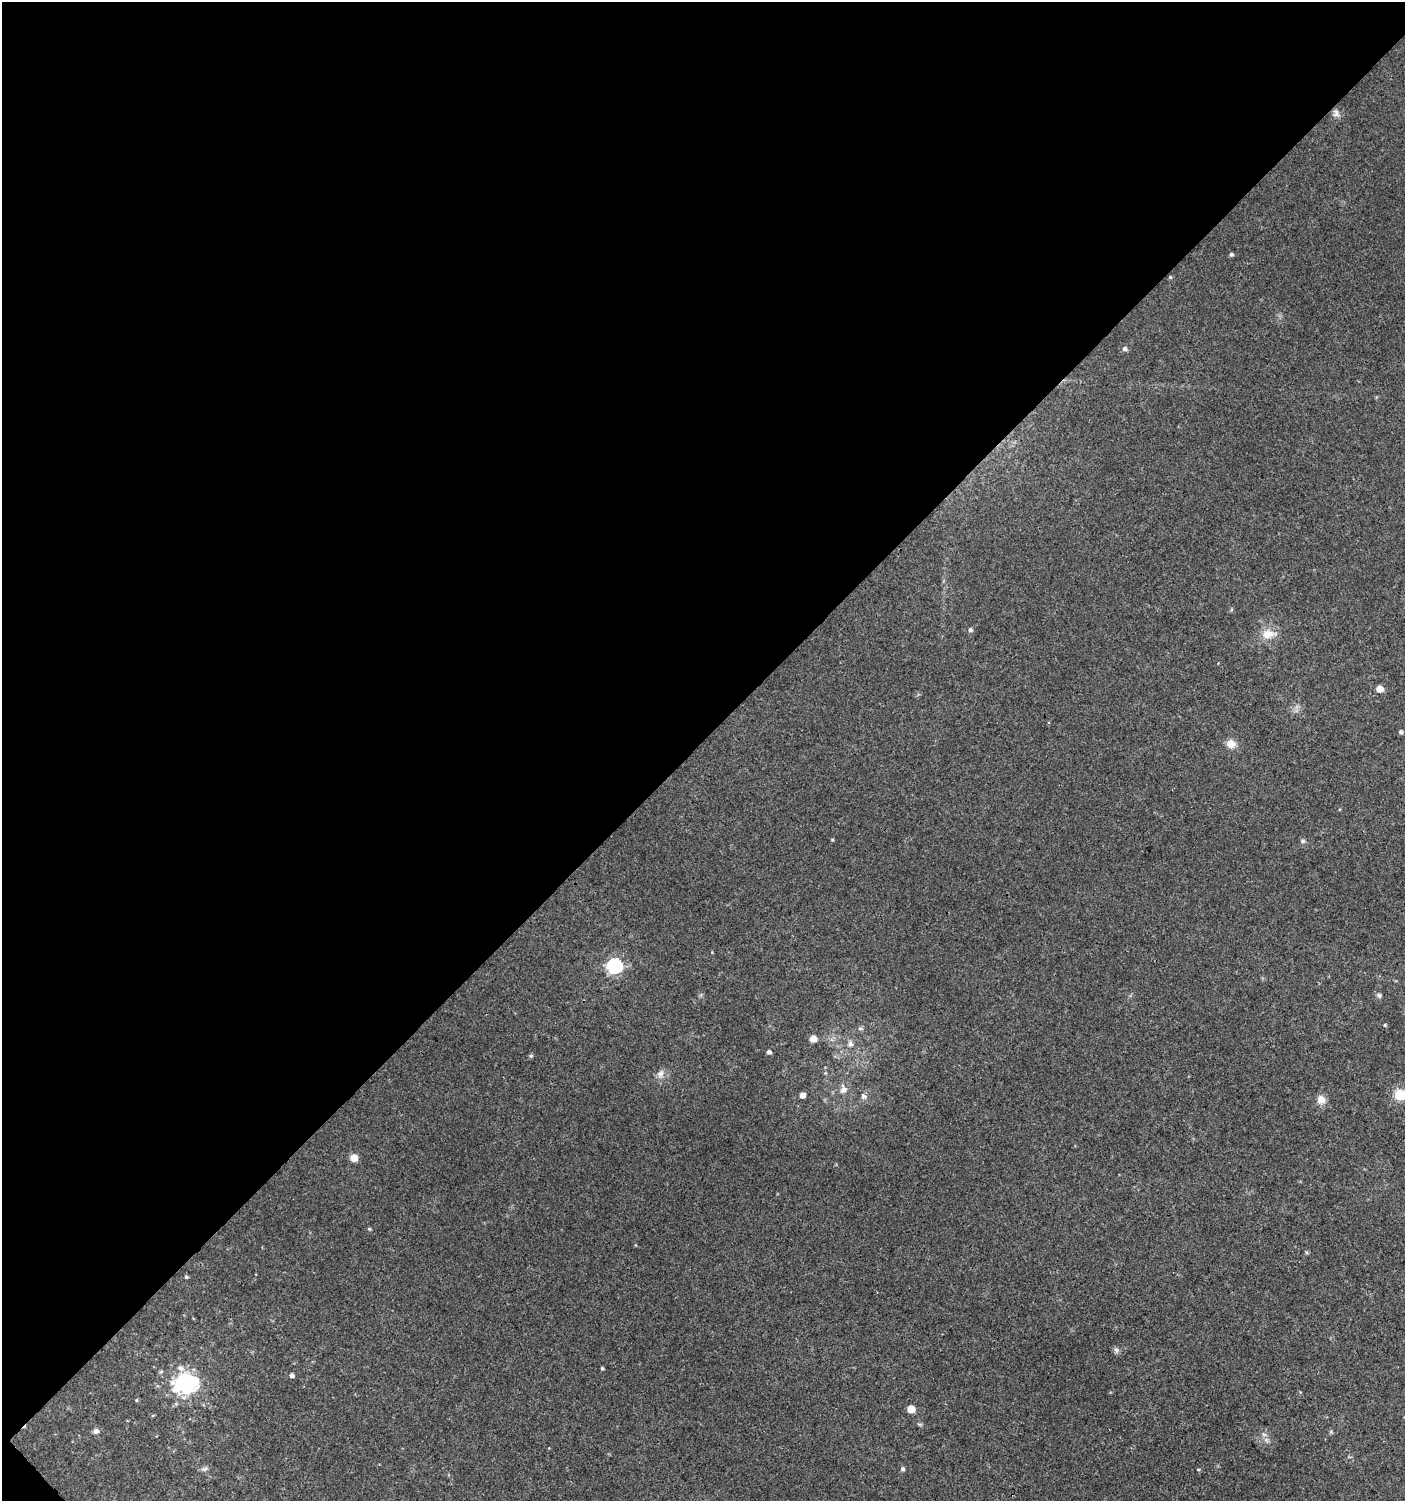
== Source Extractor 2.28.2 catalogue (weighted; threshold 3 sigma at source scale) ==
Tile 5 of 4 x 4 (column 1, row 2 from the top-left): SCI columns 206-1608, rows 3030-4528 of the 6061 x 6086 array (HDU 1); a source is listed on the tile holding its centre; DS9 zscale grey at full resolution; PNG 1407 x 1503 px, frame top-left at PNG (2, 2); no overlay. Shown black and unused: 49% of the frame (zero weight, under 3 of 4 exposures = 4% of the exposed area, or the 3 px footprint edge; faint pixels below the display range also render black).
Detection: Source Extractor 2.28.2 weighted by HDU 2 'WHT'; one run over the whole footprint, this tile lists its part. Background 0.00379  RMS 0.0021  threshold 0.00932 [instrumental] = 3 sigma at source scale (4.5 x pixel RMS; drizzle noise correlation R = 1.50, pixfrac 1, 0.0396/0.0396 arcsec/px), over >= 5 px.
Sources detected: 41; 1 inside a brighter object's white glare — not listed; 2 inside a brighter listed object's ellipse — not listed separately; the other 38 listed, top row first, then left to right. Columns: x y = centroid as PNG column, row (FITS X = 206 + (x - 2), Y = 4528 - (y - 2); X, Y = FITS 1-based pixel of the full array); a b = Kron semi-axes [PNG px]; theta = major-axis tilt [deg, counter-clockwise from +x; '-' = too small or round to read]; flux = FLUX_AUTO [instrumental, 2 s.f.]
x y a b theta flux
1336 113 11 8 -75 0.97
1231 254 4 4 - 0.47
1170 277 5 4 - 0.23
1125 349 7 7 - 0.5
970 630 5 5 - 0.48
1268 634 21 11 7 2.9
1380 689 5 5 - 2.1
1401 732 4 4 - 0.51
1231 744 12 11 - 1.7
1303 841 6 5 - 0.4
615 966 7 6 - 45
1379 995 7 6 - 0.46
1385 1025 4 4 - 0.24
860 1028 6 5 - 0.42
813 1039 5 5 - 2.4
850 1044 8 7 - 0.83
769 1052 5 4 - 0.63
531 1056 5 5 - 0.29
660 1074 12 8 58 1.1
843 1089 11 8 81 1.3
802 1095 5 4 - 1.3
1400 1095 6 6 - 16
863 1096 8 7 - 0.68
1321 1100 10 9 - 1.9
354 1158 5 5 - 3.4
369 1229 5 4 - 0.24
186 1277 4 4 - 0.27
1116 1350 9 6 -82 0.54
602 1368 4 3 - 0.29
292 1375 5 5 - 0.55
185 1383 22 19 -37 16
136 1400 4 4 - 0.23
911 1409 5 5 - 3.7
96 1431 7 6 - 0.76
1263 1434 7 4 -71 0.44
205 1469 9 5 19 0.55
903 1469 6 5 - 0.45
1198 1469 5 3 - 0.19
Isophote crosses this tile's border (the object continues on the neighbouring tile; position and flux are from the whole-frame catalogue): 1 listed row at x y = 1400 1095